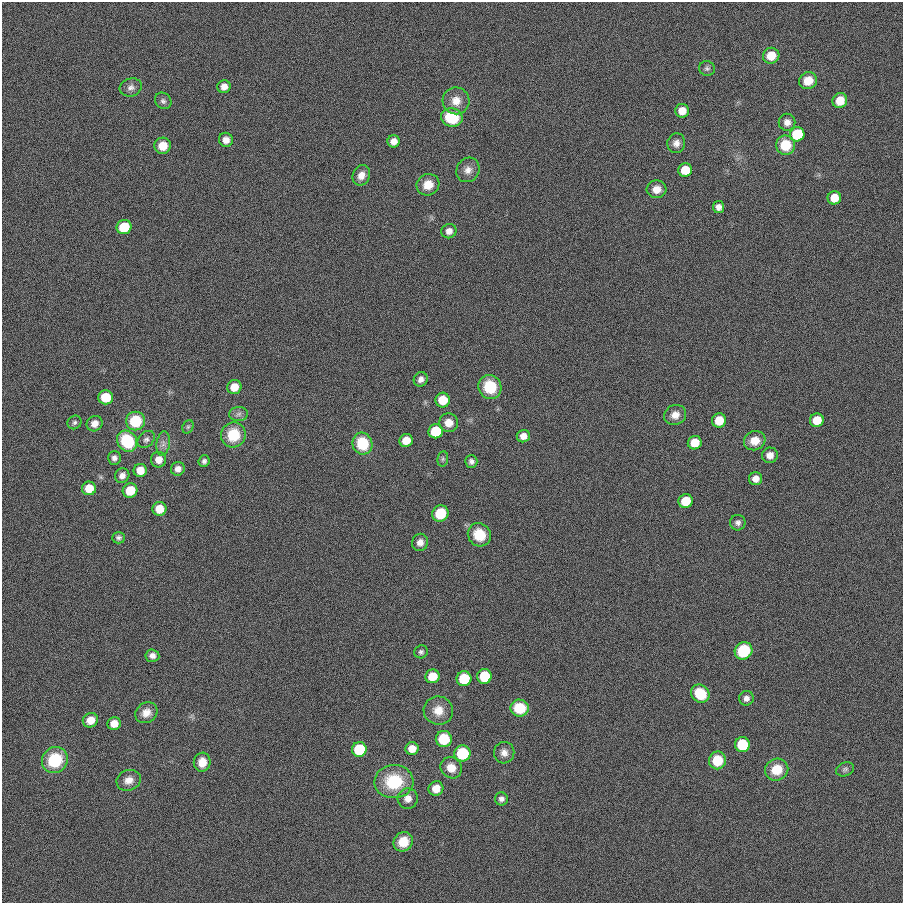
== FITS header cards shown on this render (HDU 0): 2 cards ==
NAXIS1  =                  901
NAXIS2  =                  901

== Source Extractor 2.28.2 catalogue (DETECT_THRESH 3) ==
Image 901 x 901 px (HDU 0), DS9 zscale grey, 1 PNG px = 1 image px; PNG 905 x 905 px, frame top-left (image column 1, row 901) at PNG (2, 2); each listed source drawn as its Kron ellipse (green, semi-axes under 4 px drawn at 4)
Background 0.00165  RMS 0.099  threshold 0.298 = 3 sigma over >= 5 px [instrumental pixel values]
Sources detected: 100; all 100 listed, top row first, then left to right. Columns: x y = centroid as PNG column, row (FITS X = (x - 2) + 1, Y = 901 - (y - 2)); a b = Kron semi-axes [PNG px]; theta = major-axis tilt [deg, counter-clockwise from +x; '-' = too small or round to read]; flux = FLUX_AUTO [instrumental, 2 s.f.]
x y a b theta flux
771 56 8 8 - 120
707 68 8 7 - 17
808 81 9 8 - 96
131 87 11 9 16 35
224 87 6 6 - 46
163 101 9 7 -43 22
456 101 13 13 - 86
840 101 8 7 - 110
682 111 7 7 - 77
452 117 11 9 -12 320
787 122 8 8 - 41
797 134 7 7 - 390
226 140 7 7 - 44
394 141 6 6 - 51
676 143 10 9 - 40
785 145 9 9 - 180
163 146 8 8 - 99
468 170 12 11 - 51
685 170 7 6 - 140
361 175 10 8 67 55
428 185 11 10 - 94
657 189 10 9 - 68
834 198 7 6 - 110
718 207 6 5 - 32
124 227 7 7 - 250
449 231 7 7 - 37
421 379 7 6 - 33
234 387 7 7 - 86
490 387 12 11 - 230
106 397 7 7 - 170
443 400 7 7 - 130
239 414 9 7 3 26
675 415 11 10 - 59
719 420 7 7 - 120
817 420 7 6 - 120
135 421 9 9 - 270
74 422 7 6 - 17
449 423 9 9 - 72
95 424 8 7 - 47
188 427 7 5 68 11
436 431 7 7 - 310
233 435 12 12 - 220
523 436 6 6 - 47
146 439 10 7 45 23
406 440 7 6 - 97
127 441 11 9 -53 370
755 441 11 9 17 94
695 443 7 6 - 130
163 444 12 6 82 34
362 444 11 10 - 250
770 455 8 7 - 51
114 458 7 6 - 25
443 459 7 5 83 14
159 460 8 7 - 55
204 461 6 5 - 20
471 461 6 6 - 22
178 469 7 6 - 35
140 470 6 6 - 84
122 476 8 7 - 35
756 479 6 6 - 48
89 488 7 7 - 100
130 491 7 7 - 140
686 501 7 7 - 180
159 509 7 7 - 110
440 513 8 8 - 200
738 523 8 7 - 25
479 535 12 11 - 180
118 538 6 5 - 18
420 542 9 8 - 41
743 651 9 8 - 340
421 652 7 6 - 16
152 656 7 6 - 29
432 676 7 6 - 120
484 676 7 7 - 310
464 679 7 7 - 260
700 694 10 8 -39 210
746 698 7 7 - 31
520 708 9 8 - 240
438 710 15 14 - 97
146 713 11 10 - 60
90 720 8 7 - 78
114 723 6 6 - 70
444 739 8 8 - 240
742 745 7 7 - 340
359 749 7 7 - 420
412 749 6 6 - 70
462 753 8 8 - 350
504 753 11 10 - 47
55 760 13 12 - 300
717 760 9 8 - 180
202 762 9 8 - 87
451 768 11 10 - 84
845 769 9 6 19 18
777 770 12 10 28 140
129 780 12 10 20 62
394 782 19 16 3 320
436 788 7 7 - 82
408 799 10 10 - 53
501 799 6 6 - 24
403 842 10 9 - 120